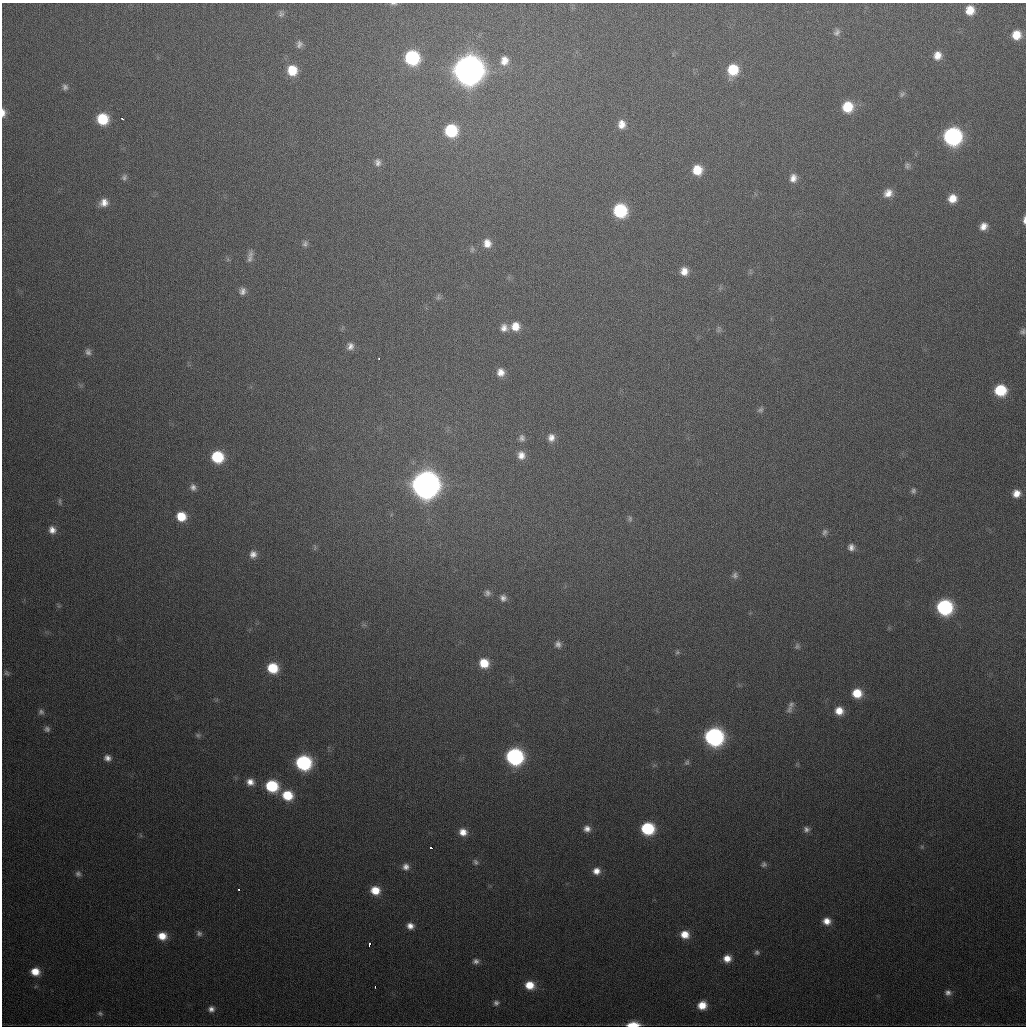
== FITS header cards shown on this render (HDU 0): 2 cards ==
NAXIS1  =                 1024
NAXIS2  =                 1024

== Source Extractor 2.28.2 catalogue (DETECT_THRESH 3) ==
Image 1024 x 1024 px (HDU 0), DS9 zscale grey, 1 PNG px = 1 image px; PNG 1028 x 1028 px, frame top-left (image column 1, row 1024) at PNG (2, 3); no overlay
Background 441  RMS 16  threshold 47.7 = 3 sigma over >= 5 px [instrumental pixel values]
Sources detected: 121; all 121 listed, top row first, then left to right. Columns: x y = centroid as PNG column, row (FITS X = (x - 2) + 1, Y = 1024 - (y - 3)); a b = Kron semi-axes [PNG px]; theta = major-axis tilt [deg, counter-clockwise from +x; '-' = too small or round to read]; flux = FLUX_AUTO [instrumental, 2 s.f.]
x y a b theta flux
393 4 10 3 -3 1.9e+03
970 10 9 8 - 1.7e+04
281 14 9 8 - 3.4e+03
837 32 10 8 63 4.3e+03
1016 35 8 8 - 1.7e+04
299 44 10 8 78 4.4e+03
937 55 10 9 - 1.1e+04
412 58 10 10 - 1.1e+05
504 61 12 10 81 1.1e+04
292 70 11 10 - 2.5e+04
468 70 12 12 - 2.4e+06
733 70 11 10 - 3.4e+04
65 87 8 7 - 3.3e+03
902 94 8 6 55 2.6e+03
848 107 10 10 - 3.2e+04
3 113 11 6 -89 6.4e+03
102 119 9 9 - 4.1e+04
122 119 3 2 - 2.0e+03
622 124 10 9 - 1.0e+04
451 131 10 10 - 6.3e+04
952 136 11 11 - 2.8e+05
378 162 10 8 -82 5.4e+03
907 166 9 7 87 3.1e+03
697 170 10 9 - 2.2e+04
124 177 9 7 62 3.2e+03
793 178 10 8 76 7.6e+03
888 193 11 9 42 9.7e+03
952 198 9 9 - 1.4e+04
104 202 10 9 - 9.7e+03
620 211 10 10 - 8.6e+04
1024 220 10 3 87 3.7e+03
983 226 9 8 - 8.7e+03
487 243 11 10 - 1.1e+04
305 244 8 7 - 3.2e+03
472 249 8 6 74 2.4e+03
250 259 11 8 -88 5.3e+03
684 271 9 9 - 1.0e+04
243 291 9 7 85 4.9e+03
438 297 9 5 72 2.3e+03
515 326 10 10 - 1.4e+04
504 328 10 9 - 7.3e+03
718 330 9 5 90 2.1e+03
1023 331 8 6 62 2.8e+03
350 346 10 9 - 6.3e+03
88 352 9 7 -67 3.9e+03
379 358 2 2 - 7.0e+02
501 372 9 8 - 8.9e+03
1000 390 10 9 - 4.8e+04
760 410 9 6 26 2.8e+03
522 438 9 7 -86 3.9e+03
551 438 10 8 -88 7.0e+03
521 455 10 8 -83 8.4e+03
217 457 9 9 - 5.5e+04
425 485 12 12 - 1.7e+06
193 487 9 7 -71 4.5e+03
913 491 7 6 - 2.8e+03
1016 493 9 8 - 9.9e+03
60 501 11 4 -87 2.2e+03
181 516 9 9 - 2.3e+04
630 519 9 6 -89 2.8e+03
52 530 10 9 - 7.9e+03
825 532 8 6 77 3.1e+03
851 547 8 8 - 5.4e+03
315 548 10 3 79 1.5e+03
253 554 9 8 - 6.5e+03
735 575 9 8 - 4.1e+03
487 593 9 8 - 4.0e+03
503 598 8 8 - 4.8e+03
944 607 10 10 - 1.6e+05
558 644 9 8 - 4.7e+03
797 646 8 7 - 2.8e+03
677 652 6 5 - 1.8e+03
484 663 9 9 - 2.2e+04
273 668 10 9 - 3.4e+04
7 673 9 6 -58 2.9e+03
857 693 9 9 - 2.3e+04
791 704 9 7 48 3.6e+03
789 709 12 8 75 4.7e+03
839 711 9 9 - 1.4e+04
41 712 9 8 - 3.7e+03
47 729 8 8 - 3.8e+03
198 735 7 6 - 2.5e+03
714 737 11 10 - 3.2e+05
514 757 10 10 - 2.4e+05
107 758 9 8 - 5.9e+03
687 762 8 6 63 2.4e+03
303 763 10 9 - 1.5e+05
250 782 9 8 - 8.1e+03
272 786 10 9 - 5.8e+04
287 795 10 9 - 3.0e+04
648 828 9 8 - 7.7e+04
587 829 8 8 - 6.3e+03
806 829 8 7 - 3.9e+03
463 832 10 9 - 1.1e+04
922 847 6 4 -46 1.4e+03
431 848 3 3 - 3.0e+03
476 862 9 7 -50 3.0e+03
764 864 8 7 - 3.0e+03
406 867 8 8 - 5.8e+03
596 871 9 8 - 8.4e+03
78 874 8 7 - 3.6e+03
238 889 3 3 - 2.3e+03
375 890 9 8 - 1.8e+04
827 921 9 8 - 9.8e+03
410 926 8 7 - 7.1e+03
199 933 8 7 - 3.4e+03
685 934 9 8 - 1.5e+04
162 936 9 8 - 1.5e+04
369 944 3 3 - 1.7e+04
757 952 6 6 - 2.7e+03
727 958 8 8 - 1.1e+04
476 961 8 7 - 4.0e+03
35 972 9 8 - 1.6e+04
530 985 9 8 - 1.8e+04
375 987 3 2 - 3.8e+03
948 993 9 8 - 4.7e+03
496 1003 7 6 - 3.1e+03
702 1005 9 8 - 1.6e+04
211 1009 8 8 - 5.0e+03
100 1013 8 6 -13 2.6e+03
633 1025 10 4 3 2.4e+04
At the frame edge (FLAGS 8, measured only in part): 4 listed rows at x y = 393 4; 3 113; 1024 220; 633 1025